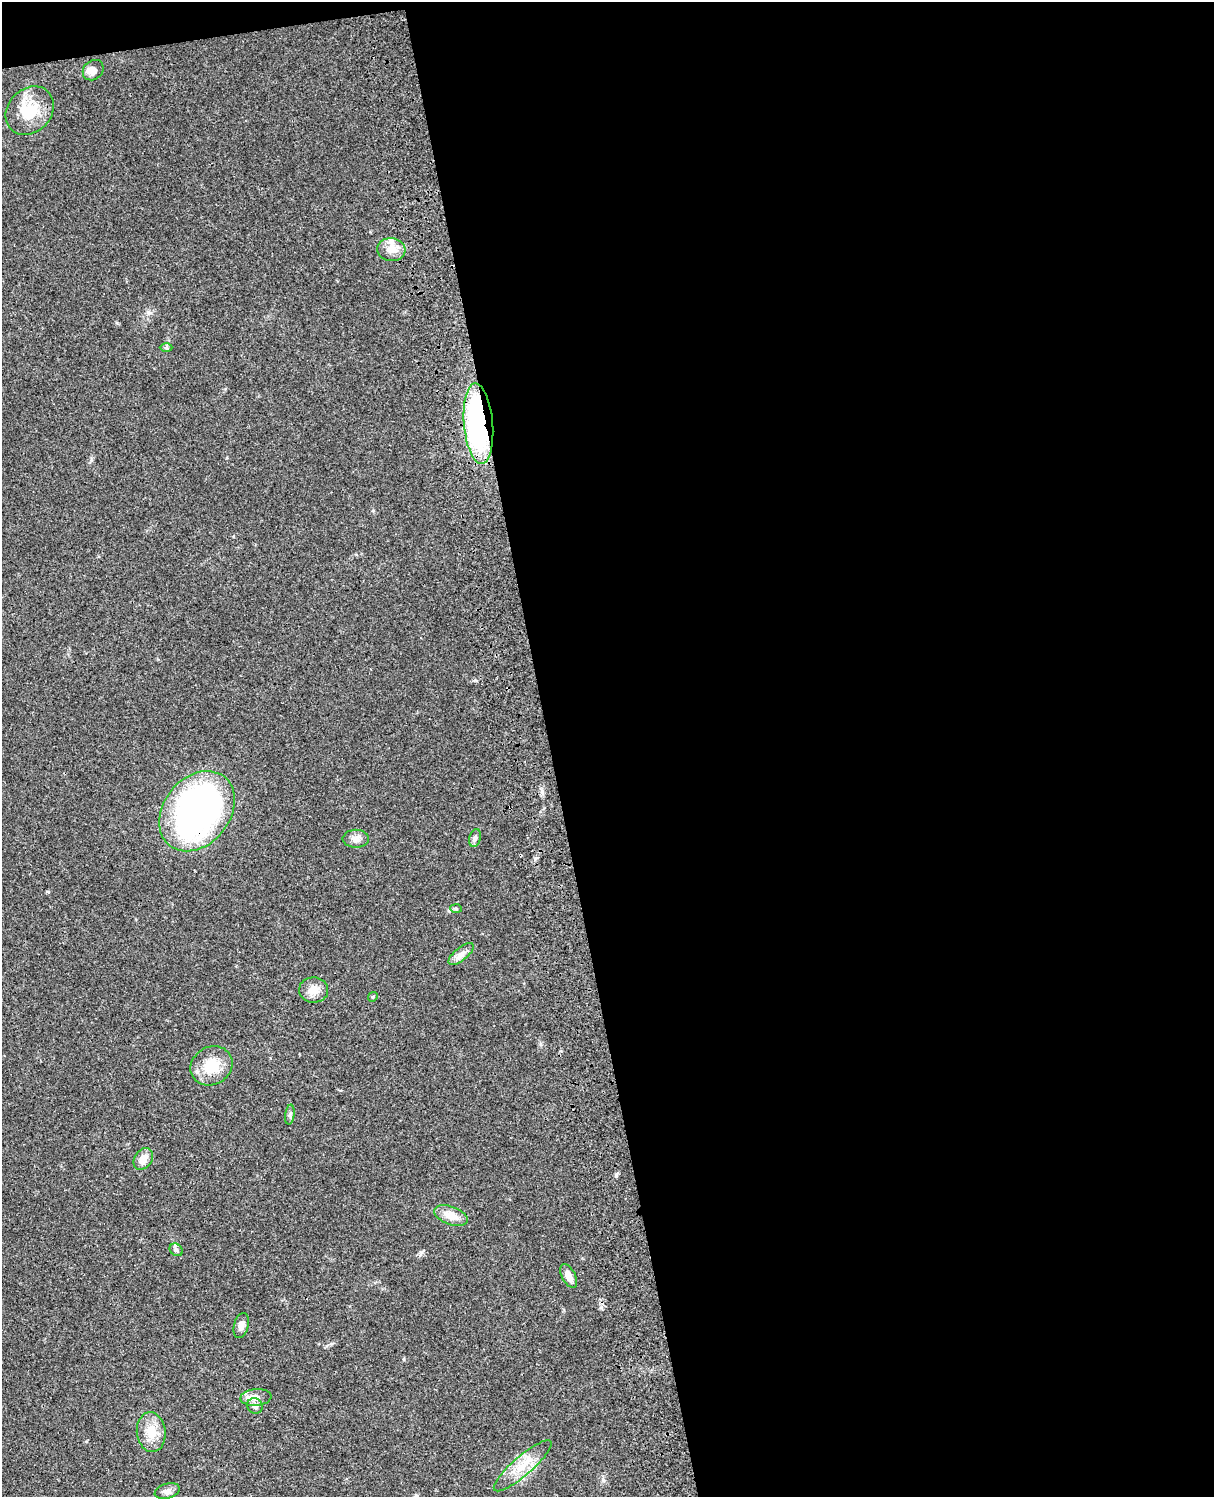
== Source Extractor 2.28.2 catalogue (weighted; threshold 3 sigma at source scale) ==
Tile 4 of 4 x 3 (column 4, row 1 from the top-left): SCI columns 3756-4967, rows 3268-4762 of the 5086 x 4928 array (HDU 1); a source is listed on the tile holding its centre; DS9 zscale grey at full resolution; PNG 1216 x 1499 px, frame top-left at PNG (2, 2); each listed source drawn as its Kron ellipse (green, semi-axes under 4 px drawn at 4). Shown black and unused: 56% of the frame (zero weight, under 3 of 4 exposures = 6% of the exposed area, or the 3 px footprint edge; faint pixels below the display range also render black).
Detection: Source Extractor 2.28.2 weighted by HDU 2 'WHT'; one run over the whole footprint, this tile lists its part. Background 0.075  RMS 0.0057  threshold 0.0257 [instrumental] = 3 sigma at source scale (4.5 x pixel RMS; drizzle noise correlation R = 1.50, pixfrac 1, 0.05/0.05 arcsec/px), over >= 5 px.
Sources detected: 26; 1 inside a brighter object's white glare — neither listed nor drawn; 1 inside a brighter listed object's ellipse — not listed separately; the other 24 listed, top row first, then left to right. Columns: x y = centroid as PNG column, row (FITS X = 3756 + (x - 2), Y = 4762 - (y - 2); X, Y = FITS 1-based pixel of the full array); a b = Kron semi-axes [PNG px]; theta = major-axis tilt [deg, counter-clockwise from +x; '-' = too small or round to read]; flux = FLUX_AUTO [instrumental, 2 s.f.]
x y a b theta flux
93 70 11 9 41 4.6
30 111 26 21 46 20
391 250 14 11 -6 6.9
166 348 6 4 0 0.95
478 424 40 14 -85 130
197 811 44 33 51 190
475 838 9 5 75 1.7
356 839 13 9 2 3.8
456 909 6 4 -3 0.76
461 954 15 6 39 3.3
314 990 14 12 -2 6.2
373 997 5 4 - 0.65
211 1066 22 18 32 16
290 1115 10 4 83 1.4
143 1159 12 8 56 5.6
451 1215 17 9 -20 8.1
176 1250 7 5 -43 1.3
569 1276 13 6 -62 4.8
241 1326 13 7 75 3.4
256 1397 15 8 4 4.8
255 1406 8 7 - 2.6
151 1432 20 14 -84 10
523 1466 37 9 41 12
167 1491 13 7 15 2.8
Overlapping masked pixels (flux is a lower limit): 2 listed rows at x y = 478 424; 197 811
Unlisted compact peaks at least as high as the median listed source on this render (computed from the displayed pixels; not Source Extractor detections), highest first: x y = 616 1176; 148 312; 117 323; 421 1252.